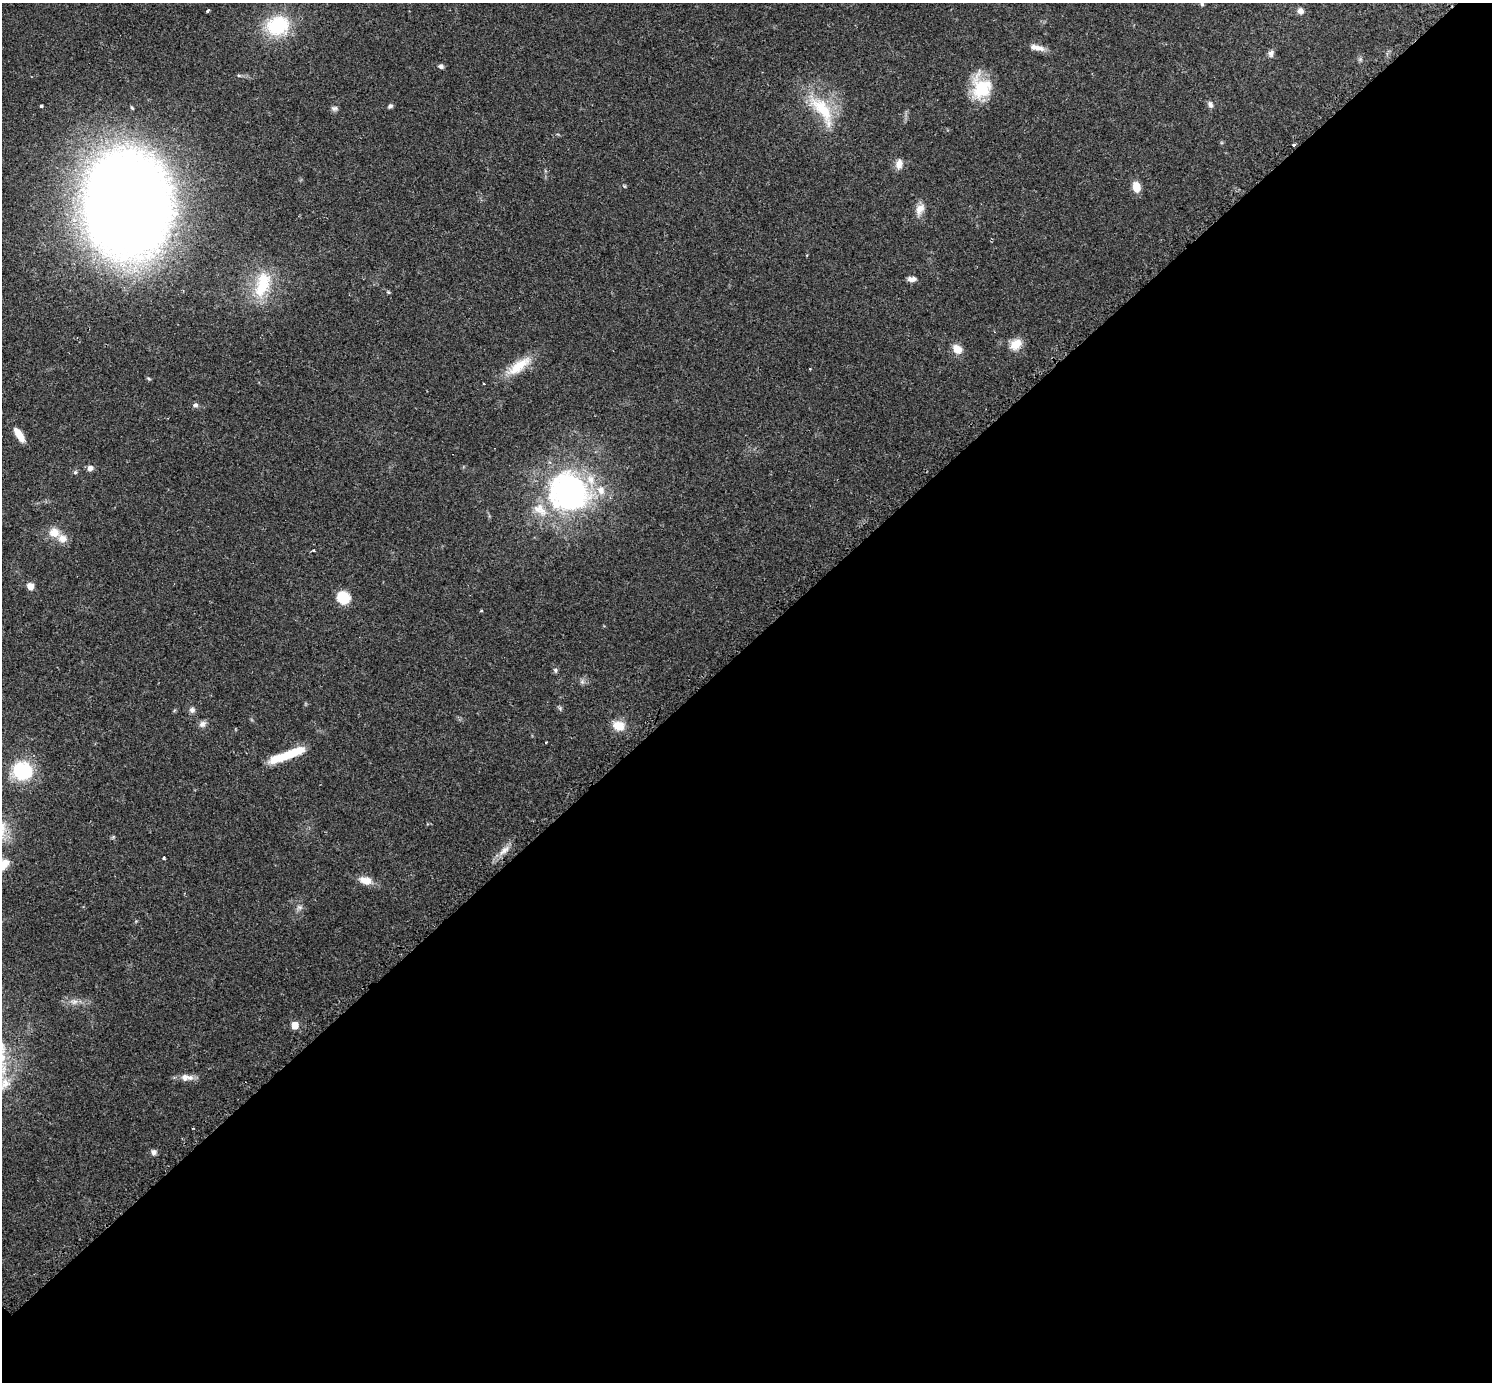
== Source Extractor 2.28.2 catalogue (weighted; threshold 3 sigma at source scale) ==
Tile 12 of 4 x 4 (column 4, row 3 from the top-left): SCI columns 4500-5989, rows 1568-2947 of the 6040 x 6040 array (HDU 1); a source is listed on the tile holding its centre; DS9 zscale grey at full resolution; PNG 1494 x 1384 px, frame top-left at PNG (2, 3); no overlay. Shown black and unused: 53% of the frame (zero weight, under 2 of 3 exposures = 2% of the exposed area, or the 3 px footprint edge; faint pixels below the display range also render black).
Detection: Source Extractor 2.28.2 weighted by HDU 2 'WHT'; one run over the whole footprint, this tile lists its part. Background 0.0776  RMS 0.0054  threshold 0.0244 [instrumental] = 3 sigma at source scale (4.5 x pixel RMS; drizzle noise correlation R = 1.50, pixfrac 1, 0.05/0.05 arcsec/px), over >= 5 px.
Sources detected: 59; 1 inside a brighter object's white glare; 1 cosmic-ray / hot-pixel residue — not listed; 4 inside a brighter listed object's ellipse — not listed separately; the other 53 listed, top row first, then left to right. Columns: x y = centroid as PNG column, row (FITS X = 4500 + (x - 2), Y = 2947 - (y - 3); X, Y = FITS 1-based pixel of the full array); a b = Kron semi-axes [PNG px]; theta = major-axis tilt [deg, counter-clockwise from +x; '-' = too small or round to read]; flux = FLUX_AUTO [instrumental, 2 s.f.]
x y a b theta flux
1202 4 6 4 -74 0.91
207 11 3 3 - 3.3
1300 11 8 7 - 2.3
278 26 30 23 18 32
1037 48 21 7 -13 4.2
1271 53 10 7 79 1.9
441 67 7 5 -20 1.4
981 88 27 22 -87 23
1210 104 10 7 -67 1.8
41 106 3 3 - 1.6
390 106 6 5 - 1.2
334 108 9 7 14 1.5
822 109 54 19 -54 28
1293 145 3 3 - 0.93
899 164 12 8 82 3.9
624 186 5 4 - 0.55
1136 187 11 8 -76 6.5
127 204 67 54 -85 1300
920 209 16 10 60 4.7
912 279 10 6 0 2.6
263 284 39 19 74 24
388 292 6 4 -44 0.7
1016 344 16 12 35 6.8
957 349 11 9 -42 5.9
519 366 37 13 36 14
195 405 7 6 - 1.5
19 435 17 7 -56 6.8
90 468 7 6 - 2.5
75 472 6 5 - 0.86
569 492 50 46 -36 120
54 533 13 12 - 6.6
313 550 3 2 - 0.85
30 586 9 8 - 3.4
343 598 11 10 - 18
481 611 5 3 - 0.45
555 670 7 5 -70 1.1
582 682 6 6 - 1.4
560 708 7 5 -70 0.94
192 710 8 8 - 1.7
202 724 9 7 32 2.4
619 726 14 11 -15 7.8
291 754 39 9 22 17
22 771 19 17 -21 31
113 837 5 5 - 0.69
505 850 15 5 38 3.7
163 858 3 3 - 0.9
3 865 17 10 44 6.9
365 880 17 10 -15 6
300 907 8 4 0 1.4
74 1002 11 8 1 3
295 1025 7 6 - 6.5
185 1077 9 8 - 3.2
154 1152 7 7 - 1.7
Overlapping masked pixels (flux is a lower limit): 1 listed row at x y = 127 204
Isophote crosses this tile's border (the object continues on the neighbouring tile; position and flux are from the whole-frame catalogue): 2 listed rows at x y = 1202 4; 3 865